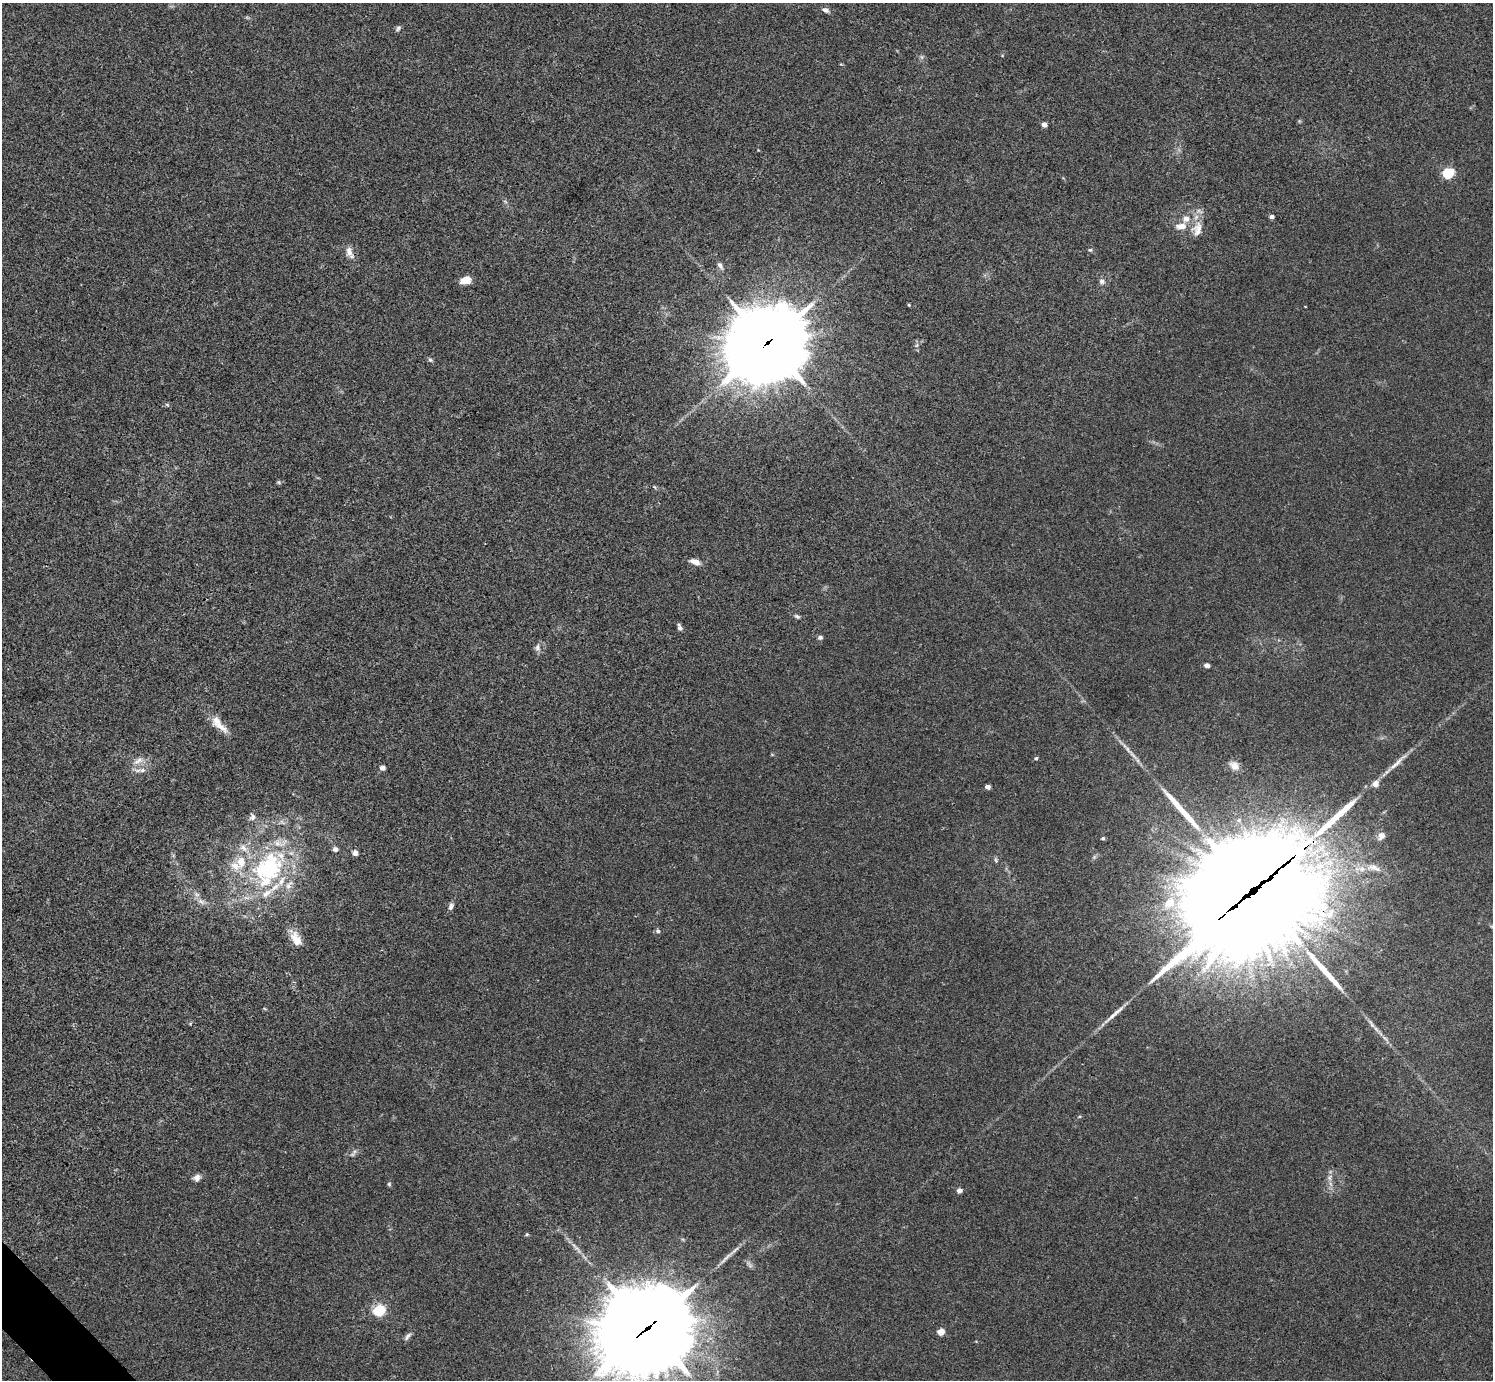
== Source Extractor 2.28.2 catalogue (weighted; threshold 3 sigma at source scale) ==
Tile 7 of 4 x 4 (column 3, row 2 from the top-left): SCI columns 2988-4478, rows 2918-4295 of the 5976 x 5974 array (HDU 1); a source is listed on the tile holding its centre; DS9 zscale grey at full resolution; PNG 1495 x 1382 px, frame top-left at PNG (2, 3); no overlay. Shown black and unused: <1% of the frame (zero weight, under 3 of 4 exposures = <1% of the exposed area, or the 3 px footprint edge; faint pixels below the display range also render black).
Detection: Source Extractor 2.28.2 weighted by HDU 2 'WHT'; one run over the whole footprint, this tile lists its part. Background 0.0246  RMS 0.0046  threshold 0.0207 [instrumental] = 3 sigma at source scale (4.5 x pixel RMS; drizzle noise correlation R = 1.50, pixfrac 1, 0.05/0.05 arcsec/px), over >= 5 px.
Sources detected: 74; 1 inside a brighter object's white glare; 4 long thin detections or spike segments (spike, bleed or trail) — not listed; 10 inside a brighter listed object's ellipse — not listed separately; the other 59 listed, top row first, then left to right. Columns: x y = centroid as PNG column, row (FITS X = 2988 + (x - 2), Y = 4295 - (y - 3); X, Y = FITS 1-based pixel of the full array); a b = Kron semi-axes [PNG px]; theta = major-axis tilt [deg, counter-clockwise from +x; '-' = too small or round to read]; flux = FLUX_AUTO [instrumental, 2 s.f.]
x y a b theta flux
825 10 8 5 -29 1.7
398 28 9 5 51 0.97
922 57 7 4 -89 0.81
1044 124 4 4 - 3.3
1448 173 7 5 19 38
1271 217 5 4 - 1.5
1186 219 9 8 - 3.2
1181 226 15 8 1 4.4
1197 229 22 13 80 6.5
1090 250 5 5 - 0.61
349 252 16 7 -68 3.3
720 265 9 5 -56 1.5
466 280 11 7 13 4.9
1102 281 7 7 - 1.5
909 305 5 3 - 0.44
768 343 31 27 28 3500
917 345 7 4 71 0.91
430 360 6 5 - 0.89
279 482 6 5 - 0.63
695 562 13 7 -16 3
797 616 8 5 -28 0.96
679 627 7 4 -67 1.8
820 637 6 5 - 1.1
537 648 10 7 85 1.7
1207 665 6 4 -11 1.6
219 724 29 10 -46 6.6
1036 758 5 4 - 0.69
138 760 16 8 34 3.5
1234 766 13 9 -38 2.9
382 768 5 4 - 2.7
142 770 8 6 21 1.6
1375 784 7 6 - 3.1
988 787 4 4 - 2.5
252 817 10 7 87 1.7
1381 836 11 8 59 2.5
1103 838 4 4 - 0.71
335 849 7 6 - 1.4
355 853 5 4 - 2.8
1295 856 21 4 40 860
996 860 8 4 -67 0.74
1374 868 21 8 -17 4.6
268 869 43 33 47 60
1254 890 49 36 35 19000
201 901 12 6 -34 2.3
1169 903 19 13 41 9
451 906 10 6 71 1.5
658 931 6 5 - 1
296 939 18 10 -64 6.5
1112 1016 34 5 42 4.6
197 1178 8 7 - 2.4
1329 1178 7 4 -89 1.3
389 1184 6 5 - 0.62
959 1190 4 4 - 2.7
527 1234 5 4 - 0.54
750 1265 13 4 -50 1.3
379 1311 7 6 - 28
648 1327 33 27 31 7900
941 1332 5 4 - 7.7
408 1336 12 5 50 1.5
Overlapping masked pixels (flux is a lower limit): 4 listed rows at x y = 768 343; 1295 856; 1254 890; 648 1327
Isophote crosses this tile's border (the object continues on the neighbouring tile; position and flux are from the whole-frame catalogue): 1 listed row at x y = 648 1327